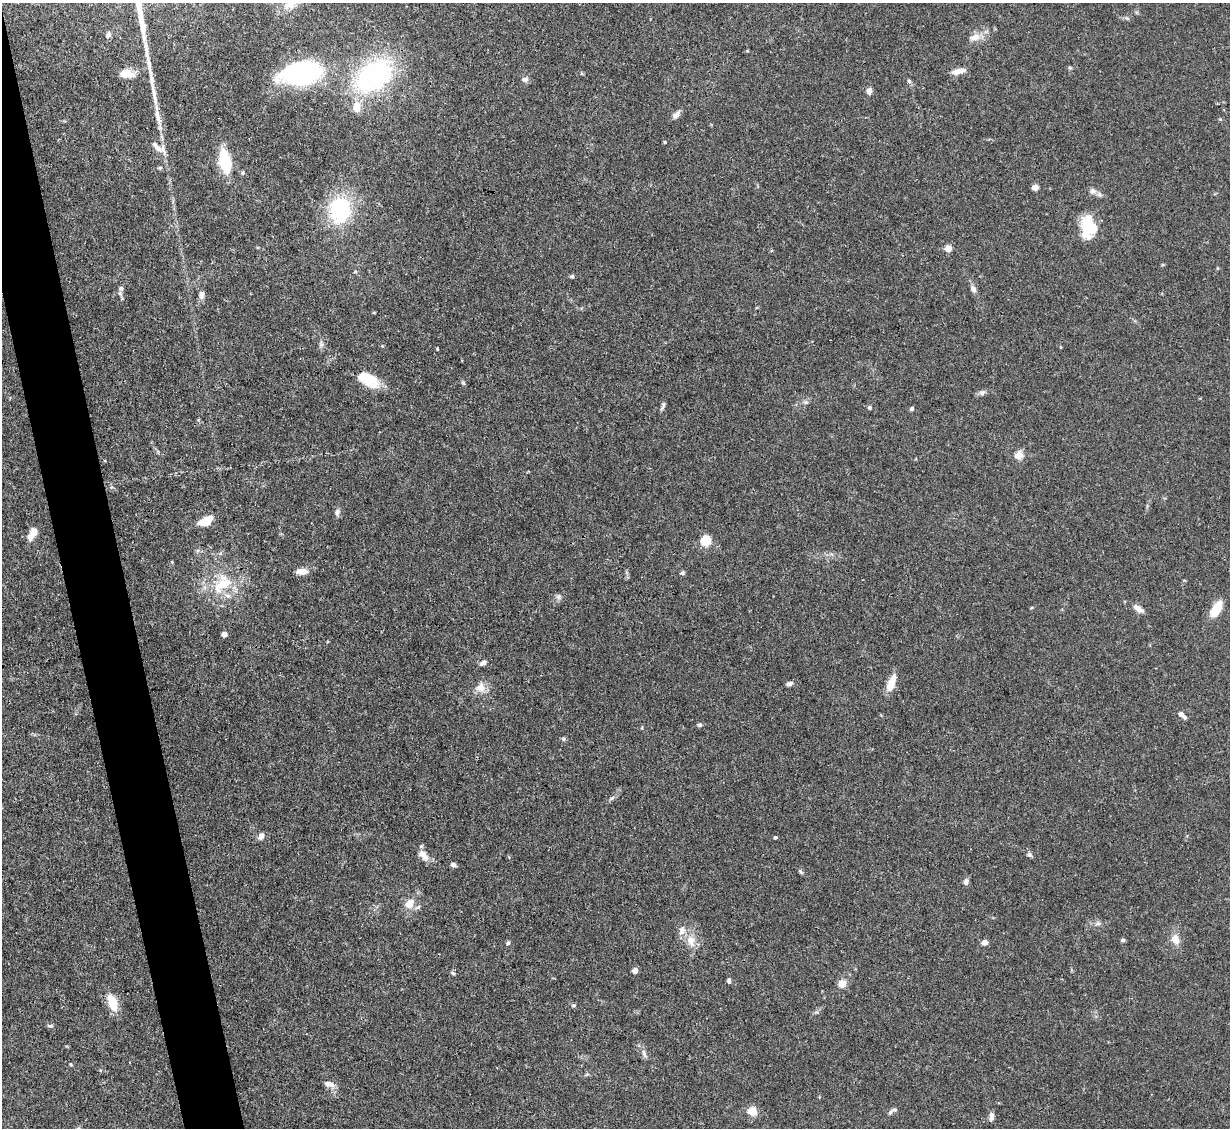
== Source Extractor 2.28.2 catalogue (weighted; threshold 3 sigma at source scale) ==
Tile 11 of 4 x 4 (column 3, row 3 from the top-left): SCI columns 2455-3682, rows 1375-2500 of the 4909 x 4883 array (HDU 1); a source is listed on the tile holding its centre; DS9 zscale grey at full resolution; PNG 1232 x 1130 px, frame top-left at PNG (2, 3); no overlay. Shown black and unused: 4% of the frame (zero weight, under 3 of 4 exposures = <1% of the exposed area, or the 3 px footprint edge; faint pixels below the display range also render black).
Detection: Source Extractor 2.28.2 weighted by HDU 2 'WHT'; one run over the whole footprint, this tile lists its part. Background 0.142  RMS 0.0044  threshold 0.0199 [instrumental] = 3 sigma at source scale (4.5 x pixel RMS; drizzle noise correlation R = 1.50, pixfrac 1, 0.05/0.05 arcsec/px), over >= 5 px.
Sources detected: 92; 2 inside a brighter object's white glare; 1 long thin detection or spike segment (spike, bleed or trail) — not listed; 7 inside a brighter listed object's ellipse — not listed separately; the other 82 listed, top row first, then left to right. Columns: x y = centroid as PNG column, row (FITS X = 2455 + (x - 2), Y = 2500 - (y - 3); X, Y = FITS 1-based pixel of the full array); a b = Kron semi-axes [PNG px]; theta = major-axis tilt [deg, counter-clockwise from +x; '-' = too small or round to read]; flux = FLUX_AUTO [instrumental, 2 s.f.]
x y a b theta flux
290 4 17 11 21 5.1
108 35 10 6 63 1.3
975 37 16 8 13 4
1070 68 5 5 - 0.6
302 70 40 27 -1 62
958 71 17 6 14 3.2
126 74 13 8 -1 7.3
373 76 55 35 38 56
525 79 7 6 - 1.3
909 81 5 5 - 0.78
869 91 7 6 - 2.1
157 115 38 6 -79 7
676 115 11 7 41 1.9
665 142 4 4 - 0.42
158 147 24 8 -37 3.8
225 162 22 10 -78 20
160 168 5 5 - 0.59
243 173 6 4 84 0.63
1035 187 4 4 - 7.1
1093 191 9 8 - 1.7
340 210 24 19 88 39
1088 226 24 16 -39 11
948 249 5 5 - 7.7
572 276 5 5 - 0.63
121 288 7 6 - 1.1
973 289 9 6 -60 1.8
202 294 9 6 79 2.1
437 349 3 2 - 0.45
369 380 21 13 -38 12
463 383 5 5 - 0.64
982 393 8 7 - 1.3
806 402 6 5 - 0.89
663 406 14 4 71 1
869 407 5 5 - 0.65
912 409 4 4 - 1.3
1019 455 5 4 - 14
337 512 9 6 75 1.4
206 521 14 8 25 7.4
31 536 12 8 69 3.7
706 541 5 5 - 30
302 571 13 7 5 3.3
682 573 6 5 - 0.71
223 585 32 15 32 16
558 597 8 6 9 1.2
1138 609 15 7 -35 2.5
1216 609 14 7 58 14
224 634 4 4 - 3.6
483 663 8 5 29 1.7
891 683 18 7 70 7.6
789 684 8 6 21 1.4
480 687 15 13 41 4.4
1182 715 10 5 -43 2
700 725 6 5 - 0.91
563 739 6 5 - 0.74
612 798 8 4 31 0.89
261 836 9 6 67 1.9
775 837 3 3 - 0.77
423 855 16 9 -53 4
1030 855 7 6 - 1
453 865 6 5 - 1.5
800 871 7 4 -59 0.68
966 882 8 6 69 1.5
409 904 14 11 49 5.2
1098 924 7 4 1 0.96
1175 939 14 10 -69 3.9
691 940 16 11 -80 5.1
1123 940 5 4 - 0.85
985 942 4 4 - 4.6
508 943 6 5 - 0.74
635 971 4 4 - 4.6
452 973 6 4 -87 0.73
729 981 6 4 89 1.2
842 984 10 9 - 3.7
112 1002 19 9 -69 9.2
574 1005 6 5 - 0.75
51 1026 8 3 5 0.64
644 1054 13 5 -74 1.6
70 1064 5 4 - 0.45
329 1084 14 7 -16 2.7
894 1110 9 5 2 1.2
752 1111 5 5 - 17
991 1116 9 5 88 2.1
Isophote crosses this tile's border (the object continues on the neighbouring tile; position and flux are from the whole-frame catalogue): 1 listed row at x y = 290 4